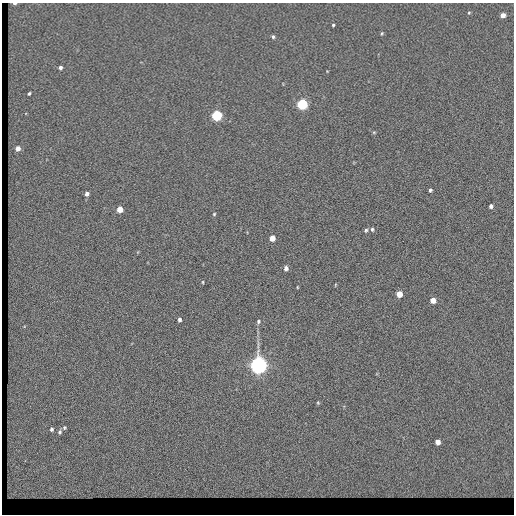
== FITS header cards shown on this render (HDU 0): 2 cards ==
NAXIS1  =                  512 / length of data axis 1
NAXIS2  =                  512 / length of data axis 2

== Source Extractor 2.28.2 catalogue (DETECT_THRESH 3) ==
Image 512 x 512 px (HDU 0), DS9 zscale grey, 1 PNG px = 1 image px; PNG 516 x 516 px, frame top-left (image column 1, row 512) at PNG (2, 3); no overlay
Background 90.8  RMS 18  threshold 55.1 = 3 sigma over >= 5 px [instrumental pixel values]
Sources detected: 33; all 33 listed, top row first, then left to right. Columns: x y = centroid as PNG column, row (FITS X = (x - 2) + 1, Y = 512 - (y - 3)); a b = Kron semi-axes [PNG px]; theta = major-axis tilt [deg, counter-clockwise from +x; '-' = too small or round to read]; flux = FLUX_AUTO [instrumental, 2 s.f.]
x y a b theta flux
15 3 4 2 - 2500
469 13 5 4 - 1300
503 15 4 4 - 8600
333 25 3 3 - 1400
382 33 4 3 - 1300
273 37 5 4 - 2000
60 67 4 3 - 3200
29 93 3 2 - 1700
302 104 5 5 - 160000
217 116 5 5 - 130000
374 132 5 3 - 1100
18 148 4 4 - 8700
430 190 4 3 - 2000
87 194 4 4 - 4700
491 206 4 4 - 3200
120 209 5 4 - 17000
214 214 4 4 - 1200
372 229 5 4 - 1900
366 230 5 4 - 1900
272 238 5 4 - 13000
286 268 5 4 - 4200
203 282 4 3 - 1100
297 287 4 2 - 820
399 294 5 4 - 16000
433 300 5 5 - 11000
179 320 4 3 - 3100
258 321 5 4 - 2000
258 365 6 6 - 840000
318 403 5 4 - 1100
64 427 4 4 - 1500
51 429 4 3 - 2400
60 432 6 4 55 2000
438 442 5 4 - 8000
At the frame edge (FLAGS 8, measured only in part): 1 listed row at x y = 15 3